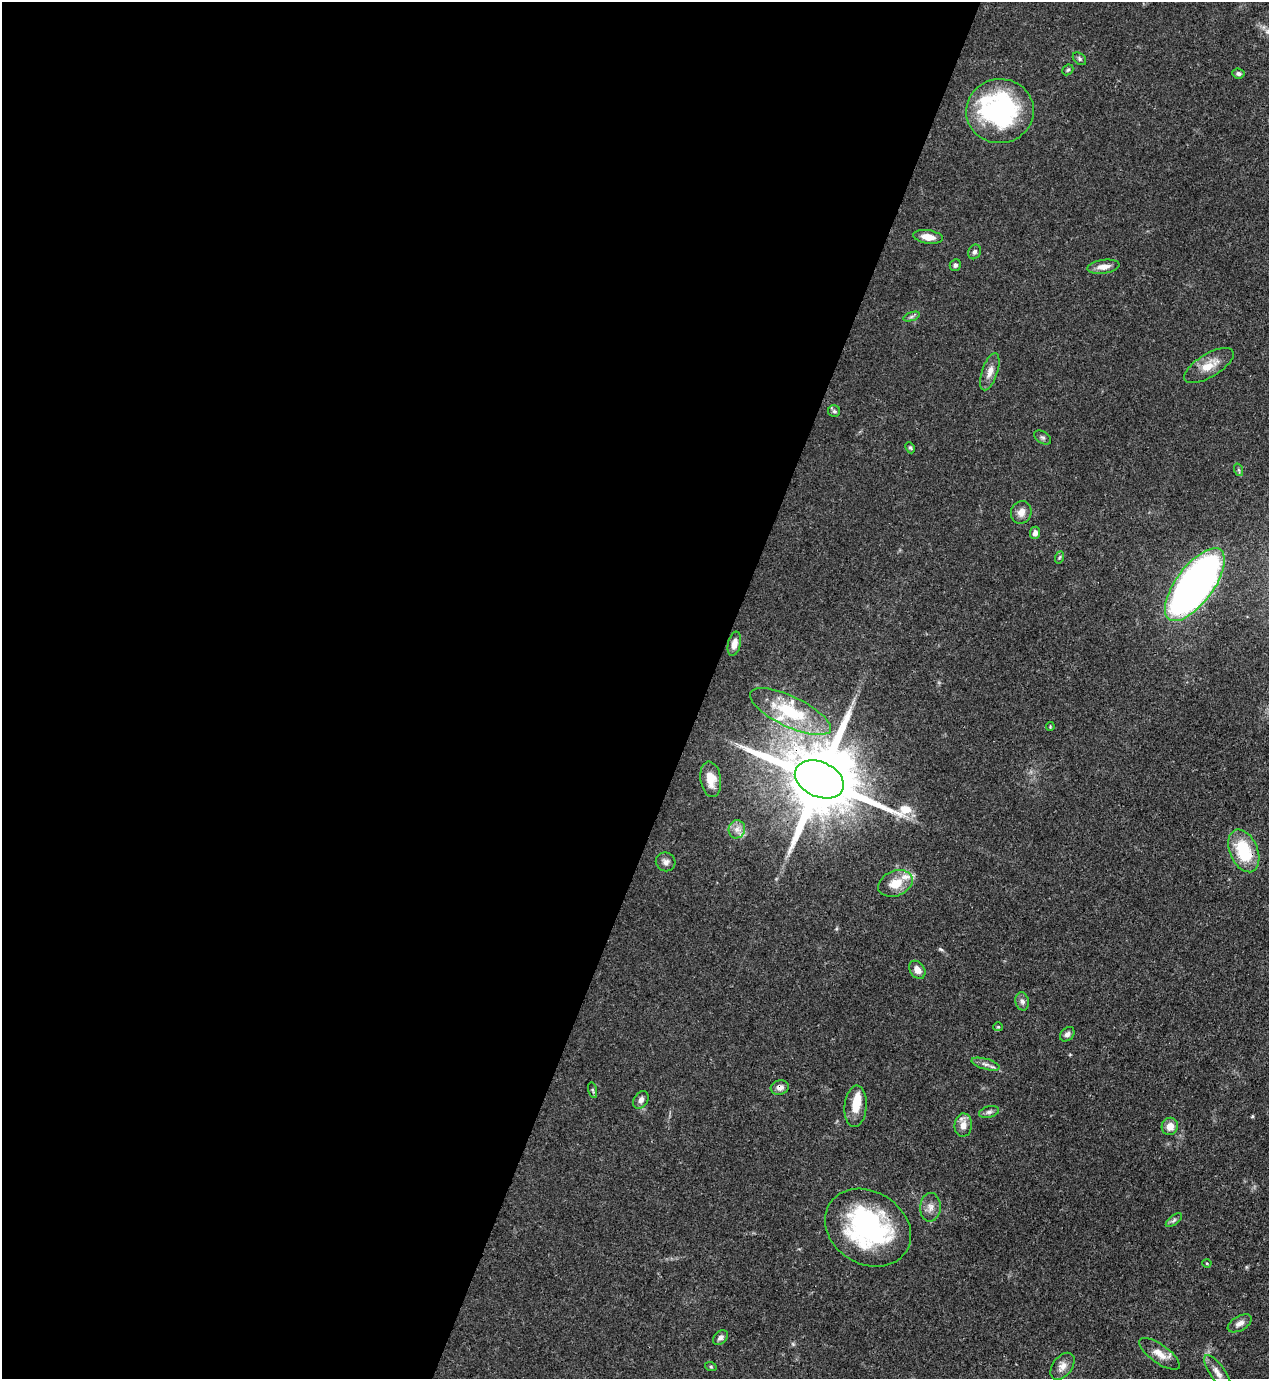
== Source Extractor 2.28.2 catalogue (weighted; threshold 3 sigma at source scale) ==
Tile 5 of 4 x 4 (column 1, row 2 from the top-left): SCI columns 223-1489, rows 2793-4169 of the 5646 x 5587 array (HDU 1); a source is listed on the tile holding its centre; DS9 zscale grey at full resolution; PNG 1271 x 1381 px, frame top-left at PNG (2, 2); each listed source drawn as its Kron ellipse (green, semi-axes under 4 px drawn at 4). Shown black and unused: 56% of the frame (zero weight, under 3 of 4 exposures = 7% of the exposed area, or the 3 px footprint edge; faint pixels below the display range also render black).
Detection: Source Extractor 2.28.2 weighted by HDU 2 'WHT'; one run over the whole footprint, this tile lists its part. Background 0.071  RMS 0.0036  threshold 0.0161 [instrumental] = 3 sigma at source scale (4.5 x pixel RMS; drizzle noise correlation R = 1.50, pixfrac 1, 0.05/0.05 arcsec/px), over >= 5 px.
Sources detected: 55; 5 inside a brighter listed object's ellipse — not listed separately; the other 50 listed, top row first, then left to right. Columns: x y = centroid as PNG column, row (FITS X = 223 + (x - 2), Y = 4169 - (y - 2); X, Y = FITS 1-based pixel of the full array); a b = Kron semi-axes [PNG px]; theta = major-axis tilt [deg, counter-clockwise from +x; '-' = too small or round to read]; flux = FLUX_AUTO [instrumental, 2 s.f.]
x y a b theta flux
1079 59 7 5 -42 0.79
1068 70 6 5 - 0.54
1238 74 6 5 - 0.86
1000 111 34 32 5 55
928 237 15 7 -8 4
974 252 7 6 - 1
955 265 6 5 - 0.87
1103 267 16 7 7 3.1
911 317 9 4 19 0.83
1209 365 28 11 31 6.1
990 372 19 8 72 3
834 411 6 6 - 0.74
1043 438 9 6 -34 0.88
910 448 6 4 -65 0.52
1239 470 6 4 -70 0.55
1021 512 11 10 - 2.8
1035 533 6 5 - 1.9
1060 557 6 4 70 0.56
1195 585 43 18 53 190
734 644 12 6 77 2.9
790 712 44 15 -26 22
1050 727 4 3 - 0.32
711 779 18 10 -81 4.8
819 779 25 17 -24 5000
737 829 9 8 - 2.1
1244 851 22 14 -67 18
666 862 10 9 - 1.7
895 883 18 12 22 6.6
917 970 10 7 -54 2.7
1022 1001 9 7 -78 1.3
998 1027 5 4 - 0.37
1067 1034 8 6 44 1.3
985 1064 14 5 -16 1.7
780 1087 9 7 15 2.1
593 1090 8 3 -76 0.55
641 1100 9 7 58 1.8
856 1106 21 11 85 5.9
989 1112 10 5 15 1.2
963 1125 12 8 83 3.1
1170 1126 8 8 - 3.5
930 1207 14 10 87 2.7
1174 1220 10 4 38 0.87
868 1228 45 36 -32 63
1207 1263 4 4 - 0.38
1240 1323 13 7 29 2.1
720 1338 9 6 44 1.3
1160 1354 24 9 -35 4.1
1062 1366 15 9 53 2.7
711 1367 6 4 -19 0.44
1217 1372 20 7 -55 2.9
Overlapping masked pixels (flux is a lower limit): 4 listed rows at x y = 819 779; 1244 851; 780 1087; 868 1228